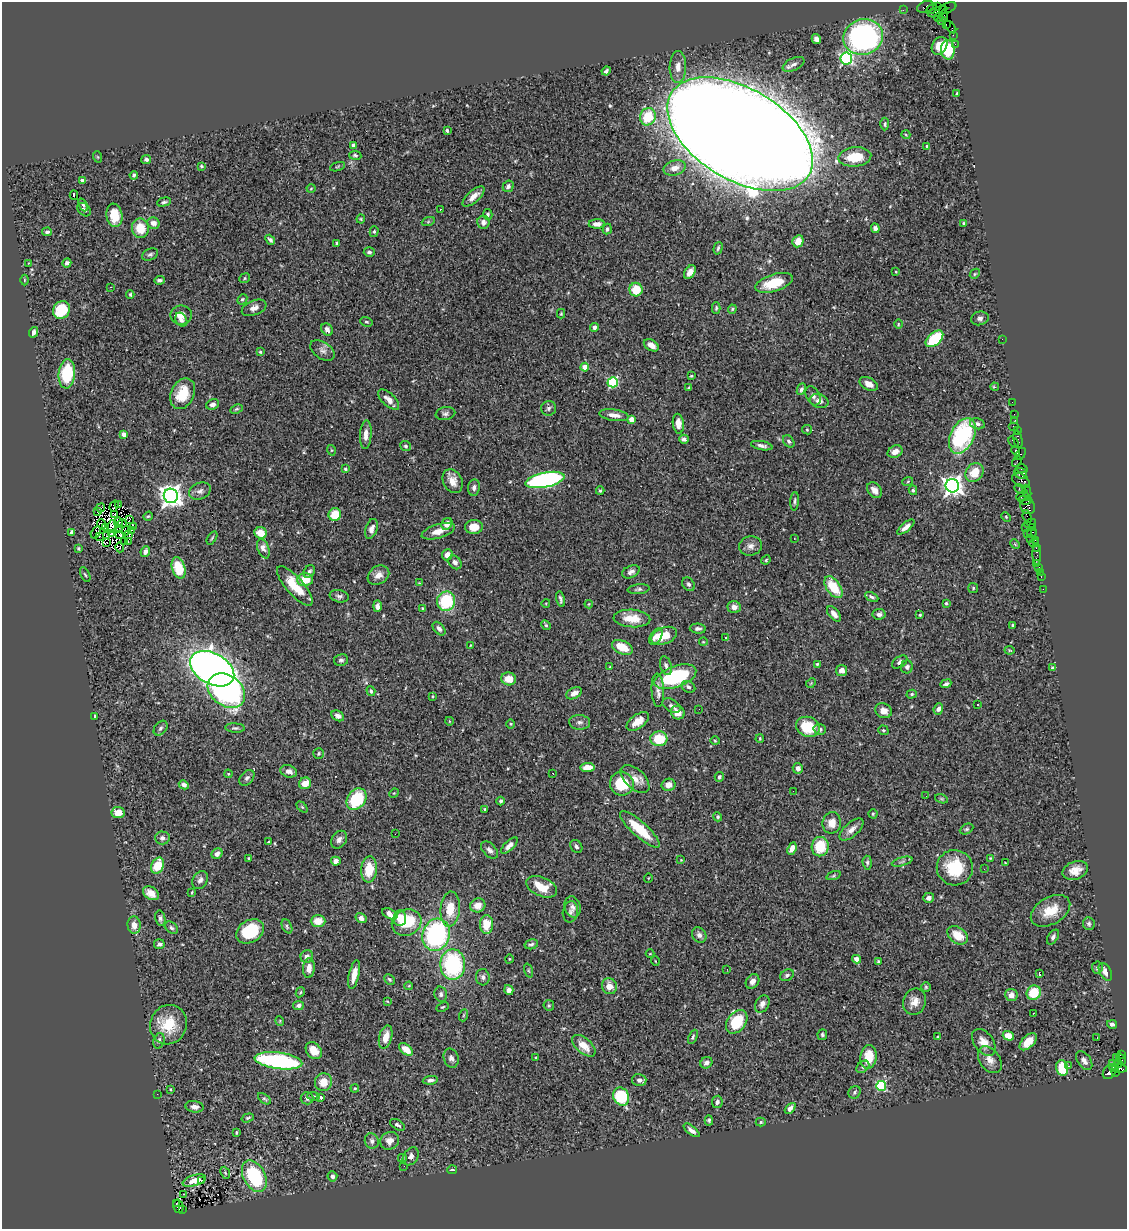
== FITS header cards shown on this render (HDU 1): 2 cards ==
NAXIS1  =                 1125
NAXIS2  =                 1227

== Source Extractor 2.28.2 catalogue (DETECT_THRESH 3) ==
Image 1125 x 1227 px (HDU 1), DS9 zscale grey, 1 PNG px = 1 image px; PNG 1129 x 1231 px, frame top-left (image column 1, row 1227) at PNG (2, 2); each listed source drawn as its Kron ellipse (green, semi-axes under 4 px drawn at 4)
Background 0.786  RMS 0.042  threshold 0.126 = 3 sigma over >= 5 px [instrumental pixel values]
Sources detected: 482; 1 with non-positive FLUX_AUTO (blend fragments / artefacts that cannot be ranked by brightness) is neither listed nor drawn; the other 481 listed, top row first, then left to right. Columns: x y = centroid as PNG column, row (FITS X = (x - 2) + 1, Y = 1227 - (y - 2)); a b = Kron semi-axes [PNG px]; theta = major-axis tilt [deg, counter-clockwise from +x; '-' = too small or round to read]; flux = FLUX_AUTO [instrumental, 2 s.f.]
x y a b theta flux
938 6 3 2 - 43
926 7 9 5 19 260
948 8 9 5 23 12
932 9 6 3 50 120
903 10 2 2 - 15
938 12 10 4 21 430
944 16 6 3 81 82
938 17 5 4 - 99
941 20 4 3 - 120
946 24 2 2 - 29
951 27 7 3 -50 100
953 35 2 2 - 19
863 37 20 17 18 630
816 39 5 4 - 13
955 44 2 2 - 29
940 46 9 7 58 33
948 50 9 7 -87 130
846 58 6 6 - 420
793 64 11 6 26 12
678 67 16 8 88 25
606 71 4 3 - 5.7
957 93 3 3 - 2.5
648 117 9 7 70 89
885 124 6 4 88 5.1
447 130 4 3 - 3.9
740 134 80 45 -31 23000
906 135 5 3 - 2.6
353 145 4 3 - 8.1
927 146 4 3 - 3.7
355 155 6 4 -9 4.5
98 157 6 3 -70 3
855 157 16 9 5 80
146 159 5 4 - 7.8
201 166 3 3 - 3.6
337 167 8 3 19 2.9
675 168 11 7 15 26
134 175 4 3 - 5.3
82 180 4 3 - 5.9
508 186 6 5 - 8.2
311 189 4 3 - 2.2
74 195 4 2 - 1.7
473 196 14 6 41 21
164 202 7 4 15 5.7
83 205 7 4 -67 4.5
440 209 3 2 - 6.6
84 210 7 5 -46 7.2
488 214 5 4 - 6
114 215 12 8 -80 45
361 219 4 4 - 2.9
428 222 6 4 19 4.1
483 222 6 6 - 11
153 223 6 5 - 17
964 223 4 3 - 4
597 224 8 4 1 16
140 228 10 8 -80 56
875 228 5 4 - 11
607 229 5 4 - 7.2
47 232 5 4 - 7.2
374 232 5 4 - 4.6
270 240 5 3 - 7.4
798 241 6 5 - 33
337 243 4 4 - 4.3
718 248 6 3 74 5
369 252 5 5 - 6.8
150 255 8 5 24 6.3
29 263 3 3 - 2
67 263 4 4 - 8.6
690 272 8 5 58 18
896 272 4 2 - 2.2
975 274 5 4 - 3.7
245 278 5 4 - 3.4
24 280 5 3 - 2.8
159 280 5 3 - 6.4
774 283 19 8 18 90
111 287 3 2 - 4.1
636 290 7 6 - 63
130 294 4 3 - 3.5
242 299 5 4 - 4.7
254 308 13 7 22 17
716 308 5 4 - 3.8
732 309 4 4 - 3.1
61 310 9 8 - 110
561 314 4 4 - 3
181 315 10 9 - 33
980 318 9 7 12 10
181 320 7 5 -60 12
366 322 6 4 -18 4.4
898 324 5 3 - 2.4
594 327 4 4 - 16
327 329 6 5 - 11
34 332 5 4 - 9.7
934 339 10 6 42 180
1002 339 2 2 - 66
651 345 8 5 -31 19
322 350 14 8 -33 15
260 352 4 4 - 4.1
585 367 4 4 - 43
67 374 14 8 84 130
691 376 3 3 - 2.6
613 382 5 5 - 240
869 384 10 6 -29 20
995 387 4 3 - 4.3
689 388 4 3 - 4.1
801 389 6 4 65 6.8
183 394 16 11 65 75
813 396 10 6 -61 11
389 400 13 6 -43 21
819 401 9 7 -19 15
1012 402 2 2 - 20
213 404 7 5 21 8.9
549 408 7 7 - 7.3
237 409 6 4 26 4.4
445 414 10 6 10 8.6
1014 414 2 2 - 31
614 415 15 5 -9 21
631 419 4 4 - 35
1015 420 2 2 - 19
678 424 10 5 -83 28
977 424 7 5 -15 8.8
1014 426 5 2 - 150
807 430 5 4 - 3.3
1017 430 3 2 - 57
124 434 4 4 - 28
366 435 14 6 86 20
962 436 19 11 64 290
684 439 5 4 - 9.1
1018 440 9 3 -78 120
789 441 7 5 -51 6.2
1014 442 6 3 -49 67
406 446 5 5 - 5.5
762 446 11 4 -11 11
331 450 5 3 - 2.8
1016 451 5 3 - 130
895 452 8 6 27 19
1021 454 7 3 58 59
1017 462 5 2 - 110
345 469 4 3 - 6.5
1022 469 6 3 -19 96
974 472 10 8 49 51
1021 473 6 5 - 400
545 480 20 7 12 670
1021 480 9 6 -30 400
453 481 12 9 -64 28
908 481 5 3 - 2.7
952 486 7 6 - 1700
474 487 8 6 83 9.7
1020 489 6 3 -28 120
874 490 9 6 -52 18
913 490 5 4 - 5.7
200 491 11 8 22 13
600 491 4 3 - 3.7
1027 492 7 3 -78 200
171 496 7 7 - 2300
1022 496 6 3 22 380
1025 500 7 4 -10 210
795 501 9 3 87 5.4
119 505 3 2 - 3.9
114 506 5 2 - 2.6
1028 507 8 6 -38 360
101 508 4 2 - 2
97 512 2 2 - 8.9
114 514 3 2 - 0.5
335 514 6 6 - 59
148 516 5 4 - 3.8
1006 517 5 4 - 3
1027 517 6 3 -67 270
129 519 4 2 - 1.4
119 522 5 2 - 2.4
122 523 4 3 - 0.96
1030 523 6 3 18 69
101 524 4 2 - 1.4
447 524 6 5 - 21
133 526 4 2 - 2
105 527 3 2 - 1.3
112 527 6 4 76 5.1
474 527 9 7 4 36
906 527 10 4 39 17
1025 527 2 2 - 61
1032 527 3 2 - 51
119 528 3 2 - 1.6
371 529 10 6 71 15
131 530 3 2 - 3.8
126 531 5 2 - 5.3
438 531 17 7 17 29
72 532 4 3 - 12
96 532 6 4 59 3.8
111 533 4 2 - 0.6
260 533 6 5 - 34
1027 533 2 2 - 35
1032 533 5 3 - 98
120 535 2 2 - 3.2
129 535 3 2 - 1.8
99 536 3 2 - 0.28
107 536 3 2 - 1.9
212 538 7 3 58 3.5
794 538 2 2 - 1.4
1031 539 3 2 - 87
1035 540 2 2 - 71
124 541 3 2 - 3.3
128 542 2 2 - 2.4
106 543 2 2 - 3
1034 543 4 3 - 110
1015 544 5 4 - 2.7
750 546 11 9 11 16
120 547 5 4 - 0.22
78 548 3 2 - 3.2
1036 548 2 2 - 47
263 549 10 5 -68 19
145 551 5 4 - 15
1037 554 10 3 -87 120
447 555 5 5 - 20
766 560 5 4 - 3.4
455 562 7 6 - 11
1036 563 2 2 - 23
1039 567 3 3 - 68
179 568 11 6 -73 84
309 571 7 5 52 7.2
631 572 9 6 25 11
1040 572 2 2 - 15
85 575 8 4 -62 4.8
378 575 11 9 32 22
1041 577 3 2 - 35
305 580 8 6 2 56
419 583 3 3 - 2.3
688 584 7 5 -57 7.8
295 586 25 8 -49 77
833 587 12 7 -55 84
973 588 5 5 - 3.6
639 589 11 5 7 7.4
1043 589 2 2 - 7.6
339 596 10 6 -13 8.4
872 597 7 4 -26 6.6
560 599 8 3 -79 6.6
446 601 10 9 - 160
546 603 4 3 - 2.1
946 603 3 3 - 3.6
589 604 4 4 - 2.8
377 606 6 4 90 12
734 607 6 6 - 14
423 609 3 3 - 3.5
834 614 9 5 -50 16
879 614 6 5 - 11
920 615 3 3 - 3.5
632 618 18 9 -4 48
546 625 5 4 - 4
1013 625 4 3 - 3.9
439 629 8 5 -50 8
698 629 8 5 -3 8.9
664 636 13 8 21 54
656 637 9 5 57 20
726 638 3 3 - 4.5
703 642 4 3 - 2.1
471 645 4 2 - 2
622 647 11 6 -25 59
1009 650 5 4 - 2.8
341 660 7 6 - 6.3
900 662 8 5 35 8.8
817 664 4 3 - 4.9
666 665 9 5 -73 9.5
610 667 3 3 - 3.9
907 667 6 6 - 7.8
1053 668 3 3 - 5.1
212 669 24 15 -29 2400
842 670 5 5 - 21
675 677 22 10 20 250
509 679 7 6 - 40
811 683 5 4 - 3.2
946 684 6 4 22 6.4
688 687 7 5 -29 8.4
658 690 17 6 -87 16
226 691 20 15 -37 680
371 691 5 4 - 4.2
574 693 8 5 28 17
912 694 5 4 - 4.7
433 696 4 3 - 2.3
978 704 3 3 - 15
671 706 10 6 -30 9.3
699 709 2 2 - 2.1
938 709 6 4 69 10
883 711 8 7 - 18
678 713 7 6 - 30
95 716 3 3 - 3
338 716 7 5 -28 13
449 721 4 3 - 2.1
638 721 13 7 35 30
580 722 10 7 -5 12
511 724 5 3 - 2.6
808 727 12 10 -22 98
161 728 8 6 50 8.5
235 728 10 4 -3 5.9
820 729 6 5 - 8.2
883 730 5 4 - 4.6
760 738 4 3 - 2.9
659 739 8 7 - 90
715 741 4 4 - 3.1
318 753 5 5 - 4.4
587 767 7 4 6 37
798 768 5 5 - 12
289 771 8 6 -19 16
553 773 3 2 - 2.2
228 774 4 4 - 2.7
719 777 5 4 - 6.5
247 778 9 6 50 8.3
635 779 17 10 -43 27
305 783 6 5 - 31
622 784 12 12 - 110
184 785 5 4 - 11
669 785 7 6 - 20
793 791 2 2 - 4.2
394 793 5 4 - 2.8
926 796 2 2 - 2.5
356 799 12 9 54 160
941 799 7 4 -20 3.9
501 801 4 3 - 5.1
302 807 6 4 -45 3.7
485 809 3 3 - 2.7
118 813 6 5 - 36
873 814 4 4 - 3.7
718 817 5 4 - 5.1
832 823 10 9 - 29
640 829 26 7 -42 94
966 829 7 5 26 4.4
852 830 14 7 42 19
395 834 2 2 - 2
162 838 7 6 - 8.3
339 840 9 7 55 13
269 842 3 2 - 3.3
509 846 10 5 44 15
576 846 7 5 -55 6.7
820 847 10 8 78 85
792 849 6 4 68 18
490 850 10 6 -46 12
217 854 6 5 - 13
249 858 3 3 - 3.2
990 858 4 3 - 2.7
681 860 4 3 - 1.8
336 861 5 4 - 15
902 862 10 3 15 5.3
867 863 7 4 -84 5.3
1005 863 3 3 - 2.5
157 866 8 6 66 75
955 868 18 17 - 130
369 869 13 8 85 68
984 869 3 2 - 2.6
1075 870 13 9 19 30
833 876 7 3 19 4
648 878 4 3 - 2
200 880 9 7 60 12
541 887 16 9 -23 55
151 893 8 6 -35 25
192 893 4 2 - 2.7
929 898 5 5 - 11
478 905 8 7 - 25
572 907 11 7 -73 13
450 909 17 9 85 57
1051 911 21 13 30 62
570 912 10 7 81 10
390 914 8 5 -26 18
160 918 8 5 -78 7.7
361 918 6 4 -34 14
400 918 8 6 84 37
318 921 7 6 - 37
407 922 15 13 27 110
486 924 9 6 -87 54
1089 924 6 5 - 7
134 925 9 6 -85 24
287 926 7 4 -65 5.1
171 928 7 5 -39 7
250 931 15 11 31 130
436 935 16 13 73 440
699 935 8 7 - 9.9
958 935 11 8 -36 46
1053 937 8 5 56 8
159 944 5 5 - 8.8
531 944 7 5 14 6.6
650 954 4 3 - 2.1
307 956 6 6 - 12
509 959 5 3 - 2.3
856 959 4 4 - 16
655 961 5 3 - 2
878 961 3 3 - 3.9
453 964 15 12 90 310
1097 967 6 5 - 6.5
309 968 10 6 86 22
727 969 3 2 - 2.7
528 971 7 3 -71 3
1105 972 10 5 -63 16
354 974 15 5 78 31
1039 974 4 2 - 3.5
787 975 7 5 28 7
483 977 8 7 - 8.8
390 979 6 4 -44 5.4
753 981 8 6 55 14
409 986 4 3 - 3
609 986 8 7 - 26
926 987 4 4 - 3.6
509 990 5 4 - 12
300 992 5 4 - 3.3
1034 993 7 7 - 81
441 994 8 6 -77 7.2
1011 995 6 6 - 19
387 1001 4 2 - 1.9
914 1002 13 11 67 25
762 1004 9 6 60 14
549 1005 5 5 - 3.9
298 1006 5 4 - 9.3
443 1007 6 4 26 3.6
1034 1013 3 2 - 5.1
464 1015 6 4 70 3.3
280 1021 5 3 - 2.2
737 1022 13 9 52 120
1112 1024 5 4 - 9.4
168 1025 20 18 66 87
822 1035 5 5 - 4.6
1008 1036 6 4 -17 36
386 1037 12 6 75 34
693 1037 7 4 66 4.8
938 1037 4 3 - 3.4
1097 1038 3 2 - 7.2
159 1041 8 5 73 9.1
984 1042 15 9 -53 31
1028 1042 10 6 45 32
584 1046 14 7 -41 37
406 1049 8 5 -40 39
314 1051 9 7 -49 32
1121 1054 3 2 - 230
868 1057 12 8 81 69
451 1058 10 7 -70 11
536 1058 4 3 - 4.2
1116 1058 3 2 - 33
1121 1059 6 3 -56 60
990 1060 15 10 -55 25
279 1061 24 8 -8 400
1084 1061 10 6 -54 12
706 1063 6 5 - 13
1113 1063 3 3 - 57
1118 1064 4 3 - 230
1068 1066 3 2 - 3.9
863 1067 7 5 41 6.1
1062 1068 8 6 -77 65
1114 1068 4 4 - 250
1119 1068 7 4 -2 320
1109 1072 8 6 55 300
1115 1072 3 2 - 88
430 1080 8 4 7 8.3
639 1080 7 6 - 14
323 1082 9 8 - 34
881 1086 5 5 - 210
355 1088 4 3 - 3.3
170 1089 3 3 - 2.5
855 1092 6 5 - 5.5
157 1094 2 2 - 9.9
313 1096 6 4 -8 3.8
321 1097 4 3 - 8.6
621 1097 9 7 -64 160
307 1098 6 6 - 7.7
264 1099 7 4 -36 4.7
717 1102 6 5 - 9.5
194 1107 9 5 -9 15
790 1108 6 4 45 14
248 1118 6 4 18 4.1
709 1120 5 4 - 4.8
761 1122 5 4 - 3.9
397 1125 8 4 -30 7.6
692 1130 9 4 -38 12
236 1132 3 2 - 2.9
372 1141 8 7 - 8.8
390 1141 10 8 34 20
411 1156 10 7 56 14
402 1158 4 3 - 2.9
404 1166 2 2 - 3.9
452 1170 5 3 - 4.9
225 1173 6 4 -68 3.8
254 1176 17 10 -61 240
332 1176 5 5 - 9.1
194 1181 12 5 17 33
202 1181 3 3 - 33
183 1194 2 2 - 2.1
176 1204 3 2 - 89
178 1206 7 5 -73 290
183 1209 2 2 - 62
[1 non-positive-flux detection neither listed nor drawn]